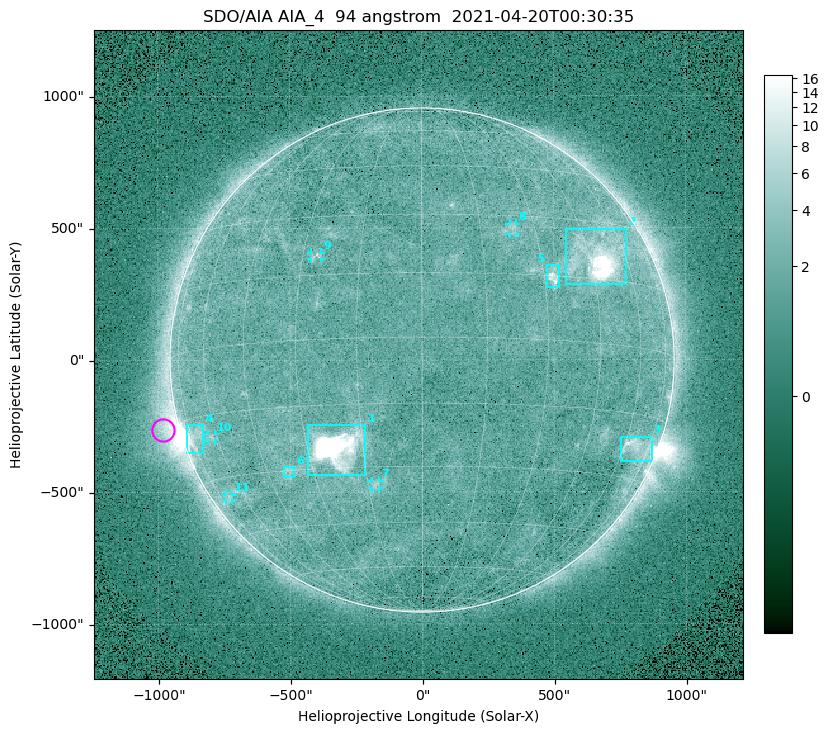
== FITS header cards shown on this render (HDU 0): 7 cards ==
TELESCOP= 'SDO/AIA '
INSTRUME= 'AIA_4   '
WAVELNTH=                   94
WAVEUNIT= 'angstrom'
DATE-OBS= '2021-04-20T00:30:35.12'
CTYPE1  = 'HPLN-TAN'
CTYPE2  = 'HPLT-TAN'

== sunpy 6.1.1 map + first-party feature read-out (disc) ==
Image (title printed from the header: SDO/AIA AIA_4  94 angstrom  2021-04-20T00:30:35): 512 x 512 px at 4.8 arcsec/px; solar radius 955 arcsec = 199 px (full disc in frame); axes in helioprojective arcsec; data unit not stated in the header (colour bar unlabelled)
Orientation: roll -0.138 deg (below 1 deg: not rotated)
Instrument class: DISC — disc imager (sunpy class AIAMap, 94 A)
Bright regions (active regions / flare kernels): reference = the median radial profile (limb darkening/brightening removed); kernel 5 px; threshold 5 sigma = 2.46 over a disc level ~1.72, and >= 1.15x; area >= 9 px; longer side >= 5 px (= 24 arcsec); searched inside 0.97 R_sun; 11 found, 11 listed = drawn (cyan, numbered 1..; 5 of them under ~33 arcsec drawn as corner ticks so the feature stays visible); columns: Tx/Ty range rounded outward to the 10 arcsec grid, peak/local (2 s.f.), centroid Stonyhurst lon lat
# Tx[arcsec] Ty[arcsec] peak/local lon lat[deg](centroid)
1 -430..-210 -440..-240 451 -22 -25
2 540..780 280..500 29 +48 +20
3 750..870 -390..-290 4.7 +67 -22
4 -900..-830 -350..-240 7.2 -72 -19
5 470..520 270..360 5.7 +33 +15
6 -530..-480 -440..-400 2.8 -38 -30
7 -190..-160 -490..-450 3.2 -13 -34
8 330..360 470..520 2.9 +24 +27
9 -420..-380 380..410 2.9 -26 +20
10 -810..-780 -300..-280 2.7 -63 -20
11 -750..-720 -530..-510 2.3 -69 -35
Off-limb structures (1.02-1.3 R_sun): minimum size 50 px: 6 found; the strongest spans PA ~85..115 deg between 1.02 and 1.21 R_sun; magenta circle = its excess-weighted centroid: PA ~105 deg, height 1.06 R_sun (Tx ~-980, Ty ~-260 arcsec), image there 4.7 x the reference